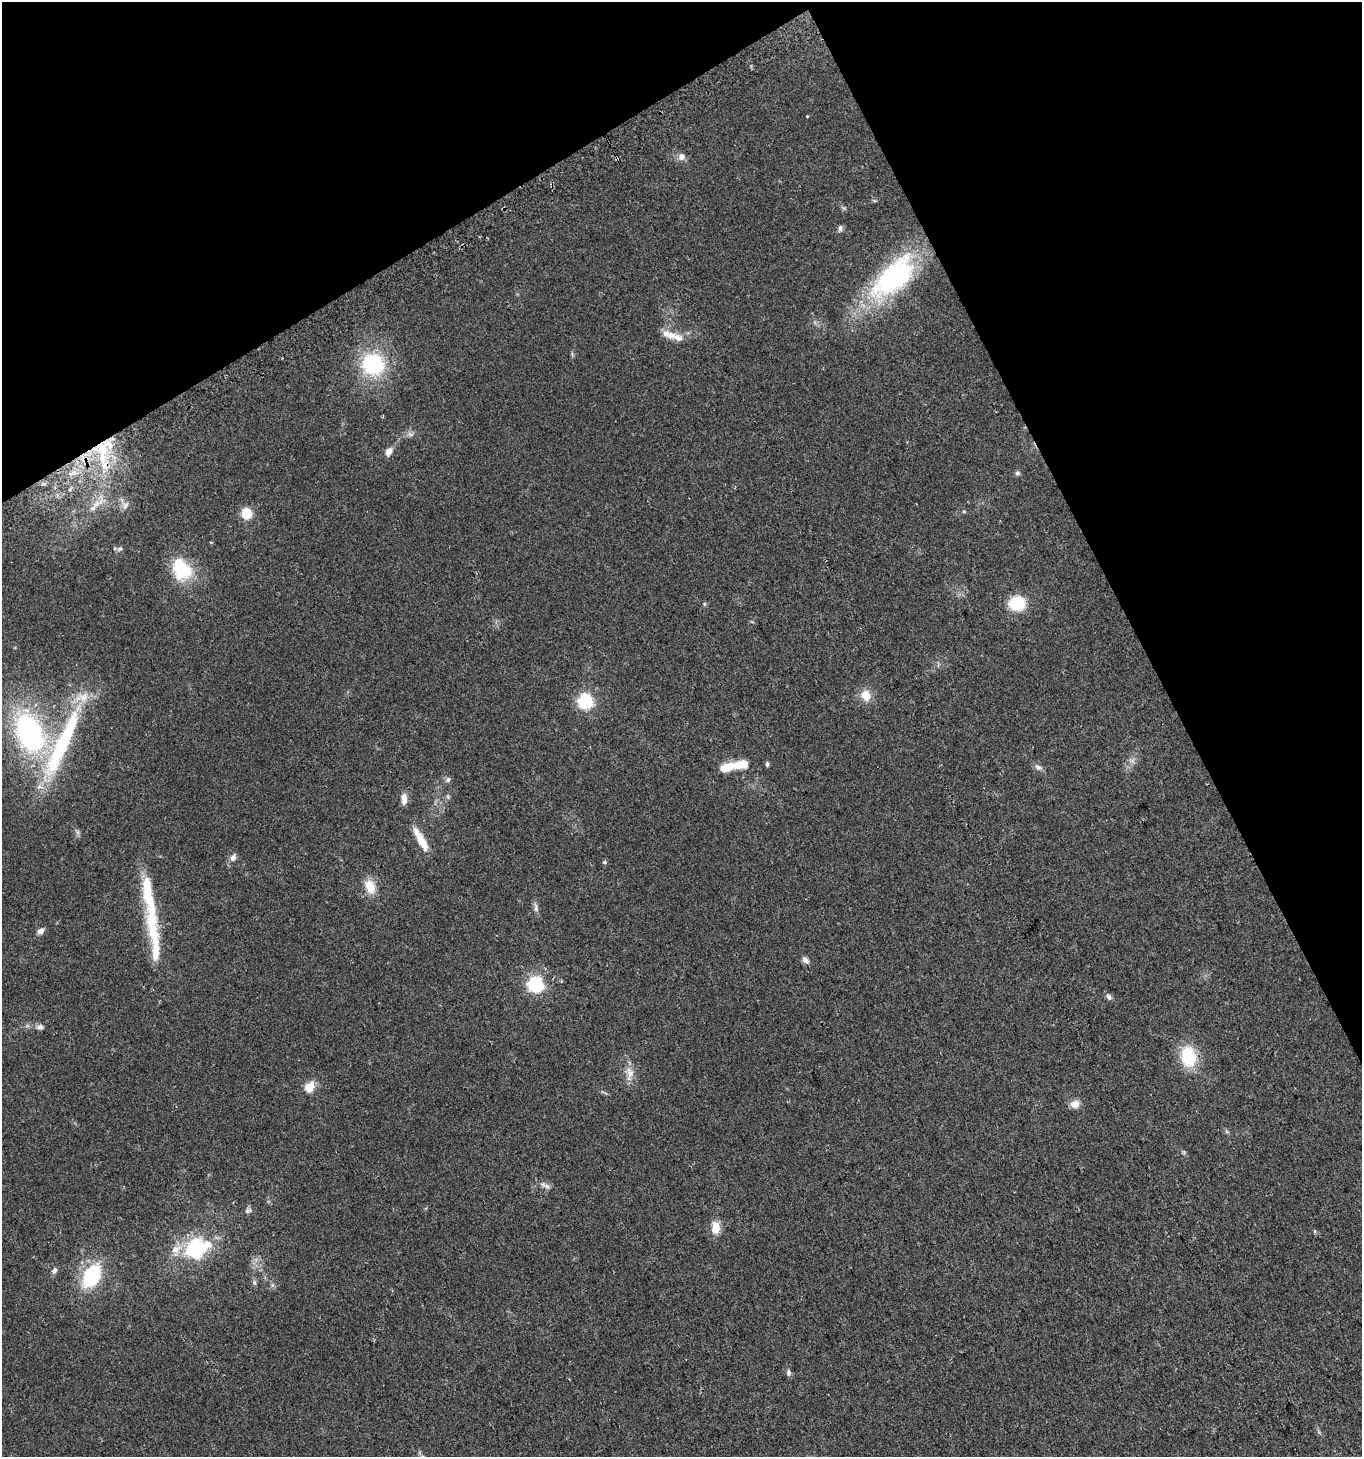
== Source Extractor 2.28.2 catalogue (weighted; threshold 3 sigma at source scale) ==
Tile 3 of 4 x 4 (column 3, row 1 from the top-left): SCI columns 2844-4203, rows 4398-5852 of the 5747 x 5880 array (HDU 1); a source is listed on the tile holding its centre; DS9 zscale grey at full resolution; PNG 1364 x 1459 px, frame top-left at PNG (2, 2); no overlay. Shown black and unused: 25% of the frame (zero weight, under 2 of 3 exposures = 2% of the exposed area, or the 3 px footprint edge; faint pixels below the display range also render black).
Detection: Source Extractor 2.28.2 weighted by HDU 2 'WHT'; one run over the whole footprint, this tile lists its part. Background 0.0449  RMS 0.008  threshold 0.036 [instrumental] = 3 sigma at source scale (4.5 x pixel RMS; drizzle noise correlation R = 1.50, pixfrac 1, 0.0396/0.0396 arcsec/px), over >= 5 px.
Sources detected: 60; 8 inside a brighter listed object's ellipse — not listed separately; the other 52 listed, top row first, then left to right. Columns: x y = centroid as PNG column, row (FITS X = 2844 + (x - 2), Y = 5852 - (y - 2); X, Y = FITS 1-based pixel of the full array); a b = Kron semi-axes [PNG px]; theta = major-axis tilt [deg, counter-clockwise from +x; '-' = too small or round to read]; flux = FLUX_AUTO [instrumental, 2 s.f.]
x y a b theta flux
807 116 3 2 - 0.92
681 157 9 9 - 3.9
617 159 4 3 - 26
840 228 8 5 -88 1.8
893 277 57 28 42 120
669 335 23 9 -20 8
373 364 23 21 -23 58
410 434 7 4 -18 1.7
102 449 20 13 -55 24
388 452 11 8 61 4.6
1017 473 7 5 0 1.6
96 503 13 7 34 6.3
125 505 11 6 54 3.2
964 511 5 3 - 0.76
246 513 12 10 -82 14
120 549 7 4 1 1.4
182 570 30 23 -56 32
1017 603 15 13 -2 27
704 604 6 3 72 0.84
866 695 14 12 -62 9.7
585 701 6 6 - 130
29 733 45 28 -66 130
62 744 110 17 65 88
767 764 6 4 90 1.3
728 767 23 8 17 15
1038 767 10 6 -19 2.6
448 780 8 5 63 1.7
404 799 14 7 -85 5
422 842 26 9 -62 12
233 857 12 7 62 3.3
605 862 4 3 - 1.8
370 887 19 12 -66 11
148 895 57 13 -79 38
536 908 12 5 -82 2.7
41 931 8 6 35 3.2
805 960 9 7 -29 3.2
535 985 7 6 - 160
1109 997 8 6 -58 2.2
40 1027 8 7 - 2.7
1188 1057 21 15 -79 32
630 1072 17 9 -76 7.1
309 1087 13 10 57 9.3
1075 1104 11 9 14 5.9
547 1186 10 6 -26 2.7
248 1211 9 6 14 2.1
715 1227 15 10 88 9.4
1314 1231 6 4 90 0.84
197 1248 35 26 24 50
54 1271 6 5 - 3.1
91 1276 23 15 59 51
254 1282 6 4 -72 1.3
789 1372 9 5 -86 1.8
Overlapping masked pixels (flux is a lower limit): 2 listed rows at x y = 617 159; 102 449